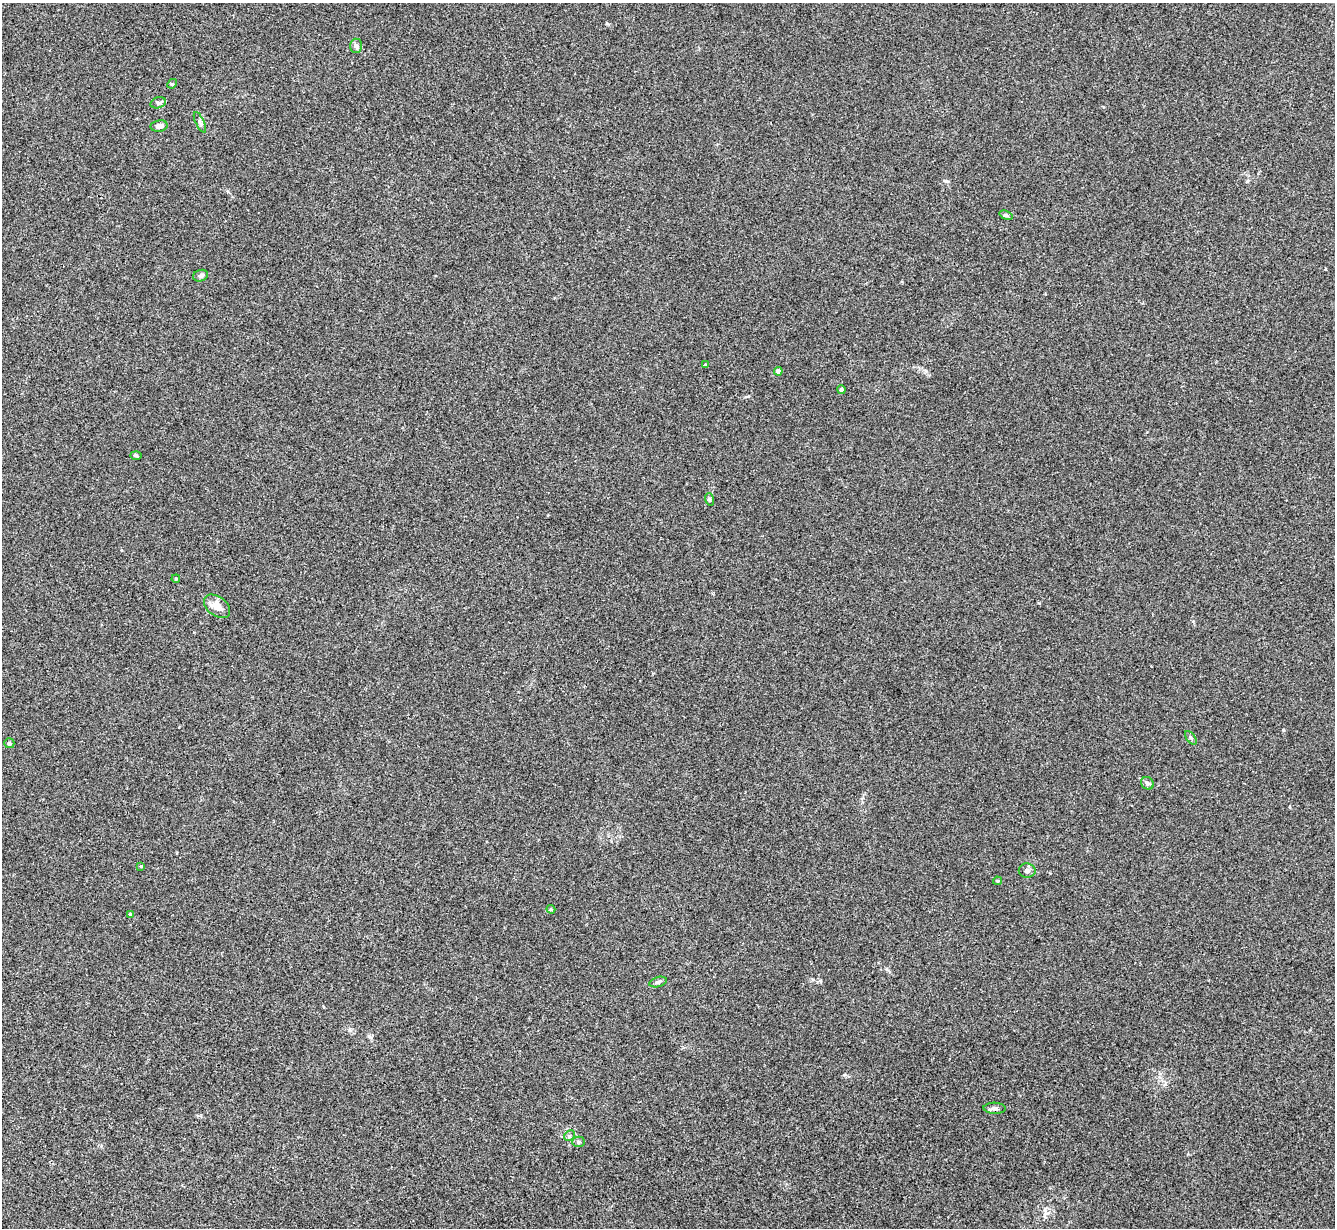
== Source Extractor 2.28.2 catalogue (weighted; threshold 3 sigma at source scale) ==
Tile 7 of 4 x 4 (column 3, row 2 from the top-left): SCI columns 2672-4004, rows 2725-3950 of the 5340 x 5325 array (HDU 1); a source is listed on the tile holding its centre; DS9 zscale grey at full resolution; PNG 1337 x 1230 px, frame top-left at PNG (2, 3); each listed source drawn as its Kron ellipse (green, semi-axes under 4 px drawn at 4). Shown black and unused: <1% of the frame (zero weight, under 3 of 4 exposures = <1% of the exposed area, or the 3 px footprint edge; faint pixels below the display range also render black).
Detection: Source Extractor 2.28.2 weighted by HDU 2 'WHT'; one run over the whole footprint, this tile lists its part. Background 0.0334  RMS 0.0043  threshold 0.0195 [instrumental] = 3 sigma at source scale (4.5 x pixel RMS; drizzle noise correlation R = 1.50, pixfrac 1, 0.05/0.05 arcsec/px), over >= 5 px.
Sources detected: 26; all 26 listed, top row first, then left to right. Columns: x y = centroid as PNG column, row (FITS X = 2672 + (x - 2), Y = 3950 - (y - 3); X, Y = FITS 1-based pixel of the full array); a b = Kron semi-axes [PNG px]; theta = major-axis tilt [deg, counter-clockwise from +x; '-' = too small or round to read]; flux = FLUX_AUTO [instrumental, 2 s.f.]
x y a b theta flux
356 46 7 6 - 1.1
172 84 5 4 - 0.49
158 103 8 5 15 0.93
200 122 11 4 -65 1
159 126 8 5 9 1.6
1006 215 7 4 -21 0.69
201 276 7 5 19 1.1
705 365 3 3 - 0.57
778 371 4 4 - 2.6
841 390 4 4 - 1.1
136 455 6 4 -2 0.52
709 499 6 4 -71 0.6
176 579 4 3 - 0.36
217 606 15 9 -38 4.2
1191 738 8 4 -54 0.75
9 743 5 5 - 1.2
1147 783 7 6 - 1
141 866 4 4 - 0.41
1027 871 8 7 - 1.4
997 881 4 3 - 0.51
551 909 4 3 - 0.48
130 914 4 4 - 0.88
658 982 9 5 16 1
995 1108 11 5 -3 1.5
569 1136 6 4 45 0.72
578 1142 6 5 - 0.73
Unlisted compact peaks at least as high as the median listed source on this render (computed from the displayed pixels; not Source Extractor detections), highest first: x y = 1283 730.